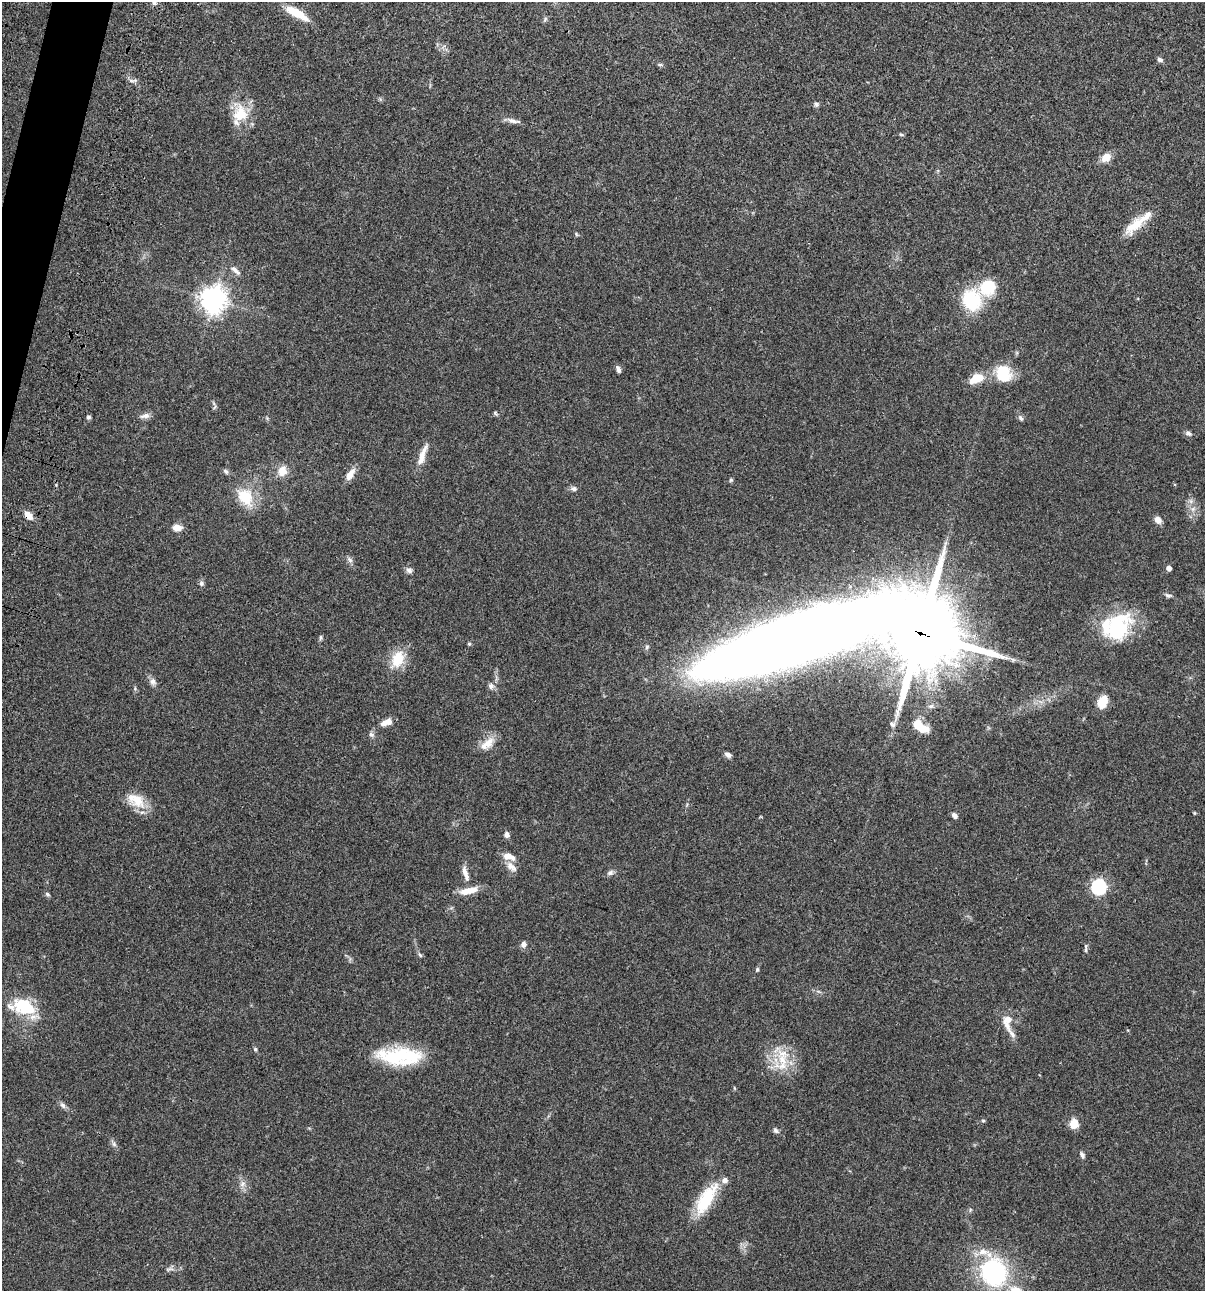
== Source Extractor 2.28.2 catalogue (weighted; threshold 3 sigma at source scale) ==
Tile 11 of 4 x 4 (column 3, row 3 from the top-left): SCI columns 2641-3843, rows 1407-2695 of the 5405 x 5389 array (HDU 1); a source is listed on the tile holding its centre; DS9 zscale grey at full resolution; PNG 1207 x 1293 px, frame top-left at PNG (2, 2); no overlay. Shown black and unused: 1% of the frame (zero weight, under 3 of 4 exposures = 9% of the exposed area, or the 3 px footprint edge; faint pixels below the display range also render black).
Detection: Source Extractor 2.28.2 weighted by HDU 2 'WHT'; one run over the whole footprint, this tile lists its part. Background 0.0468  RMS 0.0053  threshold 0.0237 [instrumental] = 3 sigma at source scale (4.5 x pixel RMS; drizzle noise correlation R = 1.50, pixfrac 1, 0.05/0.05 arcsec/px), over >= 5 px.
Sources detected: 96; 2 inside a brighter object's white glare — not listed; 8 inside a brighter listed object's ellipse — not listed separately; the other 86 listed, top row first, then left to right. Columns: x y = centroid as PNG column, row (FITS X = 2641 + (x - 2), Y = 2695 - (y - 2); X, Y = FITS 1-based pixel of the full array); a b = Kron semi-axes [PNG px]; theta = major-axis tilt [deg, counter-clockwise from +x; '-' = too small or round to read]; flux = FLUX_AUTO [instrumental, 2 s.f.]
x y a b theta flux
154 3 6 6 - 1.2
297 13 30 9 -29 10
545 19 7 4 47 0.85
1160 60 7 5 -22 1.3
660 65 6 4 0 0.72
816 104 7 6 - 1.1
240 114 25 20 81 14
513 121 18 5 -18 2.4
902 135 7 3 -2 0.65
1106 158 12 9 40 4.7
1134 226 34 12 41 11
576 234 6 3 -72 0.58
235 270 15 6 -44 2.3
988 287 18 16 42 18
213 300 8 8 - 520
972 300 19 17 -64 29
618 370 8 4 -64 1.7
1003 373 19 17 -68 15
976 378 20 11 21 8.1
214 407 8 3 46 0.62
495 413 6 5 - 0.69
145 416 13 6 9 2.4
88 417 6 5 - 0.77
1021 418 9 5 -52 1.1
1188 433 8 6 -24 1.4
422 455 29 7 71 5.4
226 471 9 5 -44 1.1
282 471 11 9 76 6
350 474 17 8 57 4.2
731 480 5 4 - 0.67
574 488 8 6 -12 1.5
245 497 22 17 -50 14
28 515 10 7 -44 4.1
1158 520 9 7 -49 3
177 528 11 7 -3 3.9
350 560 10 5 -45 1.3
1169 568 4 4 - 2.6
409 570 9 7 -17 1.6
201 583 7 6 - 1.2
1168 595 9 5 -12 1.3
1118 629 38 28 45 31
920 633 23 22 - 4300
321 637 8 4 89 0.79
792 639 200 37 18 1200
469 644 5 4 - 0.74
398 659 23 15 73 12
153 682 10 8 -54 2
491 686 9 7 -48 1.8
1103 702 16 10 70 6.7
386 722 15 7 19 3.9
892 724 8 6 -36 1.2
921 729 15 9 -12 7.1
371 735 8 6 -36 1.3
487 744 23 10 40 5.8
728 755 8 5 -28 1.9
136 800 26 15 -33 11
1194 813 4 4 - 0.46
955 815 7 5 -42 1.9
507 835 7 6 - 1.8
509 857 15 8 -18 4.8
510 866 12 9 -50 3.7
465 873 22 6 -72 3.7
610 873 9 6 32 1.6
1099 887 7 6 - 94
466 892 19 9 16 5.7
47 894 7 5 -34 0.91
523 944 9 7 88 1.7
1086 948 12 3 90 0.94
420 955 8 4 -54 0.91
757 969 7 4 64 0.71
27 1007 29 19 1 20
1007 1021 19 11 86 6.2
255 1049 5 4 - 0.92
401 1056 49 20 -5 32
782 1059 19 13 -64 12
63 1105 10 6 -44 1.6
983 1120 6 4 0 0.54
1074 1124 12 11 - 5
776 1130 8 6 -45 1.2
114 1144 7 4 -72 1.1
1082 1155 9 5 -63 1.3
242 1184 9 6 28 1.9
706 1199 42 15 58 21
970 1210 6 4 72 0.63
983 1252 16 9 -2 5.7
993 1273 23 21 -65 69
Overlapping masked pixels (flux is a lower limit): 4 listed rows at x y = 1134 226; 28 515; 920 633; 792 639
Isophote crosses this tile's border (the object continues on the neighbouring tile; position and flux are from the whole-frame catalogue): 1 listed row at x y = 154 3